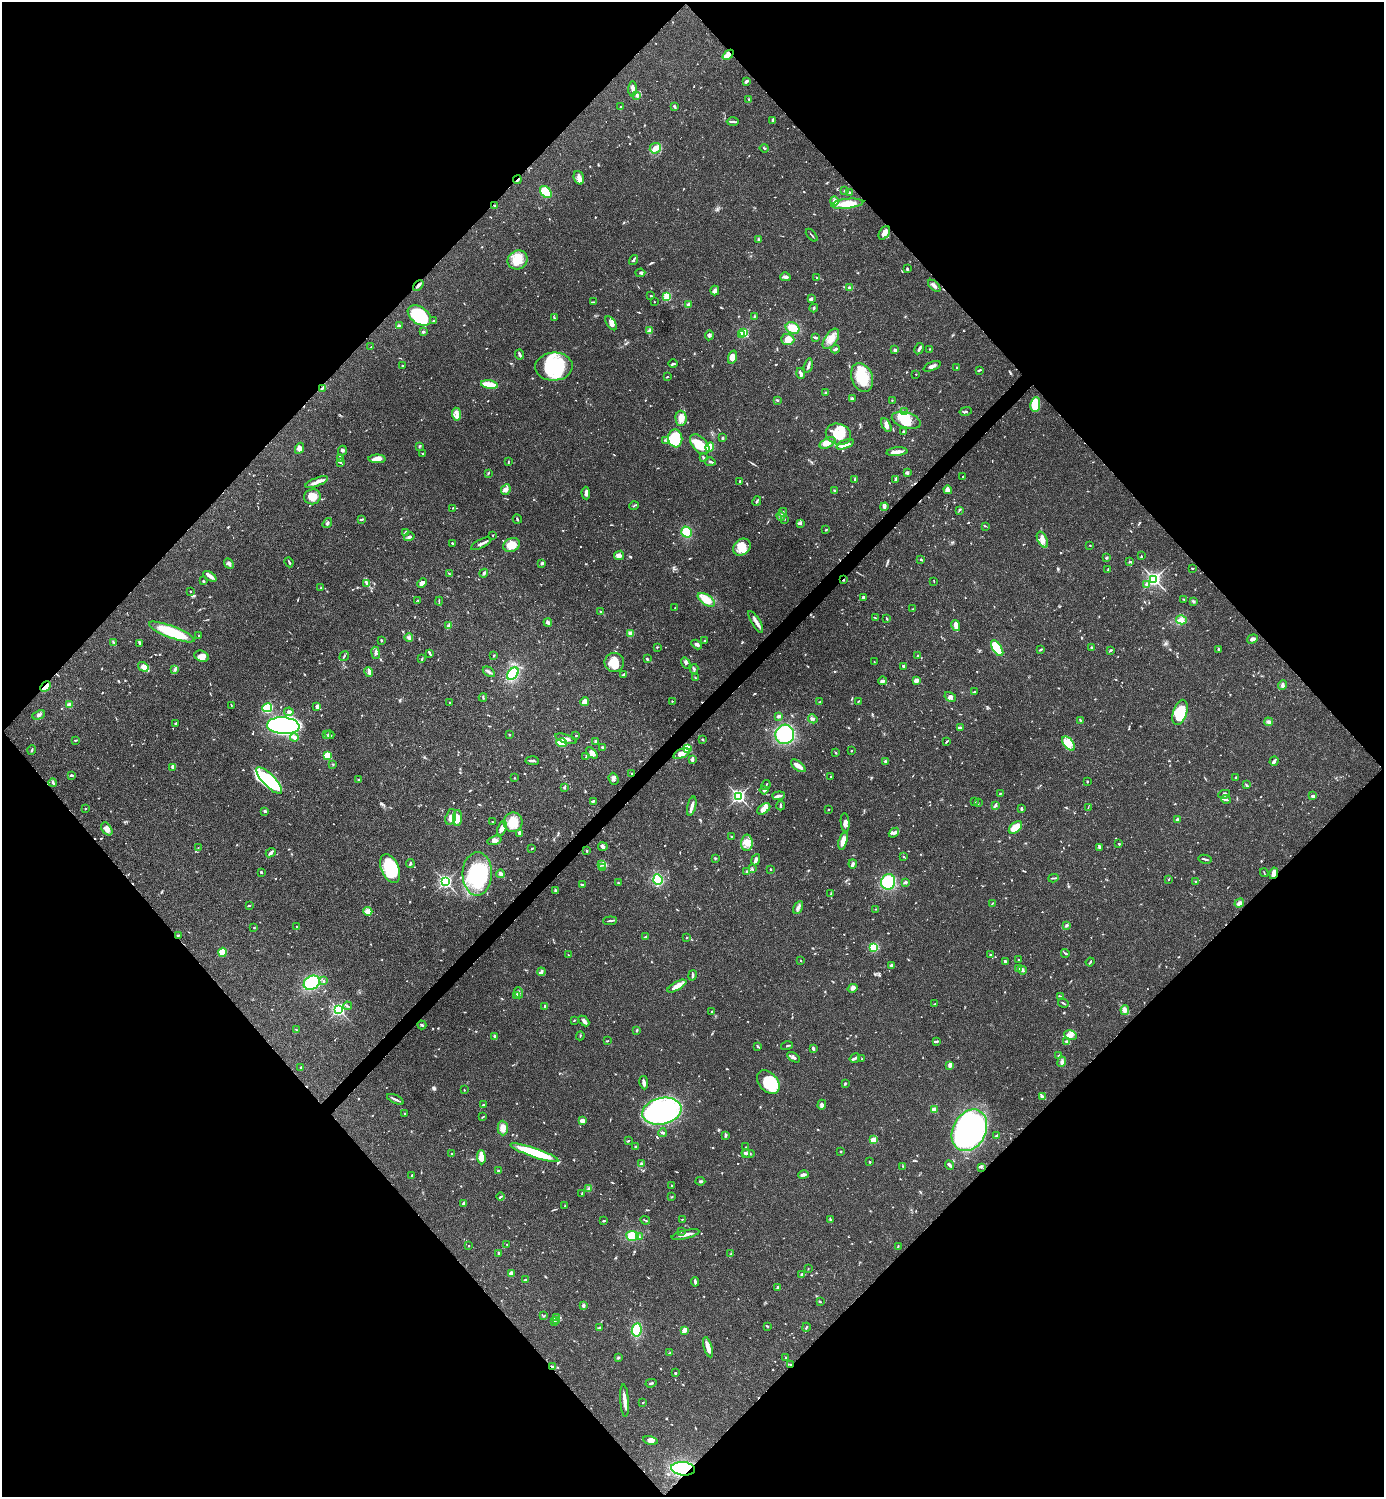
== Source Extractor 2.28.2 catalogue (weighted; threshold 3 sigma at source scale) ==
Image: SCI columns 300-5826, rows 2-5981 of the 5984 x 5985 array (HDU 1 of 3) = the unmasked area's bounding box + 8 px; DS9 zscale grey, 4 x 4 block average (1 PNG px = mean of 4 x 4 image px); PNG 1386 x 1499 px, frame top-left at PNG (2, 2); each listed source drawn as its Kron ellipse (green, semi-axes under 4 px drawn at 4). Shown black and unused: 51% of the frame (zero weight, under 3 of 4 exposures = <1% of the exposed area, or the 3 px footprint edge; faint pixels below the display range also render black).
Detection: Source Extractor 2.28.2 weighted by HDU 2 'WHT'. Background 0.0386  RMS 0.0026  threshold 0.0118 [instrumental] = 3 sigma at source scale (4.5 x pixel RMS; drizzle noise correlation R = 1.50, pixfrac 1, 0.05/0.05 arcsec/px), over >= 5 px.
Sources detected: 1108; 9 too faint to see at this stretch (4 x 4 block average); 8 inside a brighter object's white glare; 10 cosmic-ray / hot-pixel residue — neither listed nor drawn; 26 coinciding with a brighter row at this scale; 85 inside a brighter listed object's ellipse — not listed separately; of the other 970, all 500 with FLUX_AUTO >= 1.04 (the completeness limit of this list) listed and drawn (470 fainter detections not listed), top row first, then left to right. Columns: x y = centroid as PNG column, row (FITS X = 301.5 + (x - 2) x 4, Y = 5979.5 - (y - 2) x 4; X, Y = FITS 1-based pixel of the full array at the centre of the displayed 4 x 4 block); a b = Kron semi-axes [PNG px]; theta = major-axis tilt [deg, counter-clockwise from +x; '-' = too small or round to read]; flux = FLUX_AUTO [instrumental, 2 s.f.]
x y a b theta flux
728 55 6 3 40 21
746 81 3 2 - 5.4
633 89 7 4 88 5.4
637 95 3 2 - 2.3
749 99 3 2 - 1.4
621 107 2 2 - 1.9
674 107 3 2 - 2.7
773 120 3 2 - 3.7
733 122 6 2 1 2.6
655 148 6 5 - 8.8
764 148 4 2 - 2
579 178 7 5 -71 7.3
517 180 4 2 - 2.7
845 191 2 2 - 5.8
546 192 7 5 -48 43
850 192 3 2 - 1.8
834 201 5 3 - 7.1
847 204 16 5 6 30
495 205 4 2 - 2.3
884 233 7 5 58 11
812 235 7 2 -50 1.9
759 240 4 2 - 1.8
518 260 10 9 - 26
633 260 5 2 - 3.1
907 269 3 2 - 2.5
640 273 5 3 - 2.6
785 277 5 3 - 4.6
817 278 2 2 - 2
418 285 6 2 44 3.9
934 286 7 3 -44 5.2
850 288 4 3 - 6.5
715 291 5 4 - 4.4
651 296 2 2 - 4.9
667 296 2 2 - 63
811 299 3 2 - 4.3
593 302 3 2 - 1.2
654 302 2 2 - 1
688 305 3 3 - 5.1
814 308 4 2 - 2.1
419 316 13 8 -36 94
754 317 2 2 - 1.3
554 318 4 2 - 1.7
433 321 3 2 - 1.6
611 323 8 3 -57 6.5
399 325 3 2 - 2.1
793 328 7 5 -24 24
649 330 4 3 - 2.7
423 332 2 2 - 12
744 333 2 2 - 150
742 334 2 2 - 14
709 335 5 3 - 3
816 338 3 3 - 2
788 339 7 5 -3 18
831 339 11 6 56 16
371 347 2 2 - 1.3
835 349 4 2 - 3.8
919 349 6 2 61 5.2
930 349 2 2 - 1.4
895 350 2 2 - 14
520 354 5 2 - 3.9
732 357 7 4 73 13
673 364 5 2 - 2.4
402 366 3 2 - 1.1
808 366 7 2 75 4.4
932 366 9 3 24 5.9
554 367 19 14 3 120
957 368 2 2 - 2
979 370 4 2 - 2.2
801 373 5 2 - 5.3
916 374 2 2 - 2.2
667 377 3 2 - 1.2
862 377 15 10 -69 51
489 385 8 2 -10 55
322 388 4 2 - 2
826 393 2 2 - 2.2
852 399 4 2 - 4.6
777 400 3 2 - 1.8
892 400 3 2 - 1.2
1035 404 7 5 83 55
966 411 6 2 14 2.7
905 412 2 2 - 1.5
457 414 6 3 -85 6.7
681 418 7 5 -89 14
906 420 15 7 -17 26
886 425 7 4 -61 6.4
903 432 3 2 - 1.8
838 434 13 10 -20 43
675 438 9 7 -82 67
723 438 3 2 - 2.3
666 441 2 2 - 1.3
828 443 8 5 29 13
700 444 12 7 -46 35
845 444 9 4 24 11
420 446 3 2 - 1.3
710 447 5 4 - 22
300 448 6 3 64 4.6
342 450 5 3 - 3.5
897 452 10 2 6 15
423 454 3 2 - 1.5
340 458 3 2 - 1.2
704 458 3 2 - 2.3
377 459 8 4 1 14
508 462 4 2 - 1.1
710 462 5 2 - 4.7
340 463 2 2 - 2.1
488 473 4 2 - 1.3
907 473 3 2 - 4.2
963 477 2 2 - 1
855 479 3 2 - 3.1
896 479 3 2 - 1.5
740 481 3 2 - 2
317 482 12 3 21 9.9
506 490 5 4 - 6.4
834 490 3 2 - 1.8
948 490 4 4 - 8.3
586 493 6 3 -87 5.9
312 497 8 7 - 15
757 501 5 2 - 2.7
634 506 5 2 - 1.4
884 507 4 2 - 1.7
453 508 2 2 - 1.3
959 510 3 2 - 1.7
783 512 4 3 - 2.7
781 516 5 3 - 3.8
362 519 3 2 - 2.6
517 519 4 2 - 1.6
785 519 3 2 - 1.1
327 523 5 3 - 3.2
800 523 4 2 - 2
985 526 3 2 - 1.1
826 530 3 2 - 1.1
405 532 3 2 - 2
686 532 6 5 - 32
493 535 2 2 - 1.2
409 537 5 3 - 3.3
1042 540 8 4 -64 10
452 543 2 2 - 2
481 544 11 2 27 5.9
512 545 8 6 25 27
1090 545 2 2 - 1.1
742 547 9 7 40 22
619 555 5 4 - 7.5
1141 556 3 2 - 1.1
1107 558 2 2 - 3
921 559 3 2 - 1.6
289 562 5 2 - 2
1130 562 3 2 - 1.9
229 563 5 3 - 4.2
542 563 3 2 - 4
1192 568 2 2 - 1.8
1108 570 4 2 - 1.8
484 573 4 3 - 3.3
449 574 3 2 - 1.3
210 576 7 3 -30 5.3
1154 579 2 2 - 420
843 580 3 2 - 2.2
204 581 3 2 - 1.1
934 581 2 2 - 1.3
422 583 5 4 - 7.3
366 584 4 3 - 2.4
1146 584 3 2 - 3.5
321 588 2 2 - 1.5
190 591 2 2 - 1.2
863 597 3 2 - 2.9
1184 599 3 2 - 1.3
418 600 2 2 - 2.4
706 600 10 5 -34 25
439 601 4 2 - 1.2
1193 601 3 3 - 2.1
675 607 2 2 - 1.1
912 609 2 2 - 1.3
601 612 4 2 - 1.6
875 617 3 2 - 1.3
887 619 3 2 - 1.3
1181 620 5 4 - 6.4
548 622 4 3 - 4.9
756 622 12 3 -59 8.7
956 625 5 2 - 18
448 626 3 3 - 2.4
172 632 24 6 -21 79
630 633 4 3 - 4.4
199 636 2 2 - 2.2
409 638 4 3 - 3.1
1252 639 6 3 19 5.3
381 640 2 2 - 2.9
705 641 2 2 - 2.2
114 642 3 2 - 1.6
140 643 4 2 - 2.4
697 645 6 3 -32 4.5
657 647 2 2 - 1.5
997 648 9 4 -57 92
1091 648 3 2 - 1.6
1040 650 4 2 - 2.1
1110 650 3 2 - 1.4
1218 650 4 2 - 1.6
376 653 6 2 -81 3
429 653 4 2 - 2.6
494 655 3 2 - 1.3
202 656 7 5 -23 7.4
344 656 5 2 - 1.7
917 656 2 2 - 1.4
422 659 3 2 - 1.4
647 659 2 2 - 3.1
614 662 10 9 - 28
874 662 2 2 - 1.4
686 663 6 3 -59 3.8
903 666 3 3 - 1.9
143 667 5 3 - 16
175 669 4 3 - 3
694 669 5 3 - 2.6
369 672 5 3 - 5.2
489 672 7 2 -34 4
513 674 7 4 48 55
624 675 3 3 - 2.1
696 678 4 2 - 1.2
916 680 4 2 - 8.1
883 681 4 3 - 5.6
1282 685 5 3 - 4
45 687 6 3 47 12
974 692 3 2 - 1.7
483 697 4 2 - 1.5
950 697 6 4 -30 5.9
672 701 2 2 - 2.2
858 701 3 2 - 1.1
449 702 2 2 - 1.7
585 702 4 4 - 11
820 702 3 2 - 1.2
69 705 2 2 - 54
231 705 3 2 - 1.1
317 706 3 2 - 5.7
267 708 5 4 - 81
289 712 4 3 - 5.8
1180 712 13 7 71 58
39 715 6 3 22 3.3
779 716 3 2 - 4.3
813 719 5 3 - 3.5
1080 720 3 2 - 1.1
1268 722 4 3 - 4.2
176 724 4 2 - 3.4
283 726 16 8 -4 600
960 728 4 2 - 2.3
785 734 9 9 - 110
326 735 2 2 - 1.1
330 735 5 2 - 2.9
509 735 2 2 - 1.1
576 736 2 2 - 1.4
294 737 4 3 - 5.9
566 739 11 3 -18 7.3
702 739 2 2 - 1.8
75 740 3 2 - 1.3
596 741 2 2 - 4.4
947 741 3 2 - 1.4
561 743 5 3 - 37
1069 744 8 4 -51 12
602 747 3 2 - 2
687 748 4 3 - 60
32 750 5 2 - 1.9
851 751 2 2 - 1.7
592 753 7 4 -44 8.6
836 753 2 2 - 1.2
681 754 9 4 21 14
328 755 4 3 - 35
586 757 4 2 - 1.6
692 759 4 2 - 3.6
532 761 6 2 -4 4.1
885 761 3 2 - 2.6
1274 761 5 2 - 4.8
333 764 2 2 - 1.1
798 766 8 3 -38 15
173 767 4 2 - 9.1
631 774 3 2 - 1.5
71 775 3 2 - 3.5
831 777 2 2 - 1.8
514 778 2 2 - 1.1
1235 778 4 2 - 1.3
613 779 6 5 - 4.9
359 780 3 2 - 1.8
269 781 17 6 -46 65
1087 781 2 2 - 1.4
53 783 4 3 - 2.4
766 785 5 2 - 2.1
1246 785 4 2 - 1.7
564 788 3 2 - 1.6
764 790 4 2 - 1.8
1000 794 2 2 - 1.4
1224 794 6 3 10 3.7
739 796 2 2 - 390
779 796 6 2 5 5.6
1313 796 3 2 - 4.1
1226 799 5 2 - 2.7
593 801 4 2 - 2.4
975 802 2 2 - 1.1
978 802 3 2 - 1.4
996 805 4 3 - 2.3
692 806 10 2 75 8.1
781 806 5 2 - 2.1
1088 807 3 2 - 1.1
85 809 2 2 - 1.2
764 809 7 4 35 15
829 809 2 2 - 1.2
1021 809 3 2 - 2.9
265 811 3 2 - 3.4
451 817 8 5 73 12
457 818 8 4 88 18
1177 819 4 2 - 2.4
493 822 3 2 - 1.2
513 822 9 9 - 34
845 822 9 4 -84 7.7
1015 827 8 5 41 30
502 828 8 4 71 9.3
107 829 7 4 -54 11
519 833 4 2 - 6
894 833 6 3 39 4.9
731 836 2 2 - 1.1
494 840 7 4 16 6.9
843 841 9 3 73 18
747 843 8 6 88 14
1119 844 2 2 - 2.1
603 847 5 4 - 4.1
1099 847 4 2 - 2
198 848 3 2 - 1.2
531 848 3 2 - 1.1
587 851 2 2 - 2
271 853 5 2 - 4.5
904 857 3 2 - 1.1
715 858 3 2 - 1.1
1205 859 7 2 -12 2.9
756 860 6 3 65 6
410 864 4 2 - 2.7
602 864 3 3 - 3.4
853 864 4 2 - 4.9
602 867 2 2 - 1.1
390 868 15 9 -66 70
752 869 4 2 - 1.4
770 869 2 2 - 1.3
261 872 3 2 - 1.6
747 872 3 2 - 2.3
1264 873 4 2 - 1.2
1274 873 6 2 75 14
477 874 21 15 89 130
501 874 4 3 - 5.1
1053 878 5 2 - 1.8
1169 879 3 2 - 1.2
658 880 5 4 - 59
1196 881 2 2 - 1.1
446 882 3 2 - 330
618 882 2 2 - 1.1
888 882 8 7 - 78
905 882 4 2 - 4
582 885 4 2 - 2.8
555 890 2 2 - 1.9
831 894 3 2 - 1.3
992 903 3 2 - 1.5
1239 903 5 3 - 6.7
249 906 3 2 - 1.5
798 907 7 3 64 4.7
876 909 2 2 - 1
368 911 4 4 - 13
610 921 7 2 4 2.8
1066 925 3 2 - 2.8
297 927 3 2 - 2.1
254 928 2 2 - 1.3
178 935 3 2 - 1.5
646 937 4 3 - 2.1
687 938 2 2 - 3.9
874 947 4 4 - 37
222 952 4 3 - 35
1065 953 4 2 - 1.8
568 955 2 2 - 1.2
990 955 2 2 - 1.3
801 960 2 2 - 1.1
1019 960 2 2 - 2.7
1005 961 2 2 - 3
1090 962 4 2 - 1.7
891 965 2 2 - 4.2
1019 968 3 3 - 4.9
1022 970 4 2 - 4.3
541 972 4 2 - 3.5
692 975 5 2 - 2.4
324 981 2 2 - 1.7
312 983 8 6 31 110
677 986 10 4 30 12
853 988 5 3 - 4.2
519 993 6 3 -66 3.7
517 996 2 2 - 1.2
1060 996 4 2 - 2
1063 1003 5 2 - 1.9
935 1004 3 2 - 1.2
348 1006 4 2 - 1.4
545 1006 3 2 - 1.8
339 1009 2 2 - 320
1125 1010 5 4 - 5.1
712 1011 2 2 - 1.1
574 1021 2 2 - 1.4
584 1021 6 3 -44 5
422 1025 4 2 - 1.9
297 1030 3 2 - 1.1
637 1030 2 2 - 2.3
1070 1035 6 5 - 8
495 1036 3 2 - 2.9
580 1036 4 2 - 1.4
607 1041 3 2 - 1.2
937 1041 3 2 - 2.2
1067 1042 3 3 - 2.8
758 1046 3 2 - 2.3
787 1046 6 2 15 1.9
813 1049 3 2 - 4.9
1059 1055 2 2 - 1.4
793 1057 7 3 -33 4.9
855 1058 5 2 - 3.5
862 1059 2 2 - 2
1062 1062 5 4 - 4.6
950 1065 4 3 - 6.1
301 1067 2 2 - 2.2
768 1082 13 9 -47 65
644 1083 7 2 -81 6.2
845 1084 3 2 - 2.2
464 1090 2 2 - 1.1
1042 1097 4 2 - 2.2
395 1099 9 2 -26 4.4
483 1105 4 2 - 2.3
822 1105 5 3 - 6.9
934 1110 2 2 - 47
662 1111 20 13 12 280
404 1113 2 2 - 1.3
483 1117 3 2 - 1.5
582 1121 3 3 - 7.5
503 1128 7 5 -88 14
969 1130 22 16 62 590
662 1133 4 2 - 2.9
726 1135 4 3 - 2.3
996 1136 4 2 - 4.8
873 1140 4 2 - 27
628 1141 2 2 - 1.9
636 1146 2 2 - 8.1
746 1147 3 2 - 1.3
841 1152 2 2 - 1.2
452 1153 3 2 - 2.3
534 1153 25 4 -19 110
745 1153 3 2 - 4
748 1153 6 2 -10 3.5
481 1157 7 3 -86 27
870 1162 2 2 - 1.6
641 1164 4 3 - 4.6
949 1165 5 3 - 3.1
903 1166 3 2 - 1.1
981 1167 3 2 - 2.1
498 1171 3 2 - 2.4
803 1174 5 3 - 4.2
411 1175 2 2 - 1.4
700 1181 5 2 - 2.1
672 1186 2 2 - 1.9
589 1188 3 2 - 2.4
582 1193 3 2 - 1.6
501 1197 4 2 - 2
672 1197 3 2 - 1.1
463 1204 3 2 - 1.2
565 1206 3 2 - 1.2
682 1219 2 2 - 1.1
830 1219 2 2 - 1.2
645 1220 5 2 - 1.7
604 1221 3 2 - 1.9
681 1231 3 2 - 1.1
686 1234 14 2 13 11
633 1236 6 5 - 36
639 1237 3 2 - 1.8
507 1244 2 2 - 1.1
469 1246 2 2 - 2.3
898 1246 3 2 - 1.2
498 1253 3 2 - 1.7
731 1254 3 2 - 1.3
808 1269 2 2 - 1.2
511 1273 4 3 - 6.9
802 1274 3 2 - 3.7
525 1280 3 2 - 6.6
695 1282 4 2 - 4.4
778 1288 4 2 - 4.7
820 1302 3 2 - 1.5
583 1306 3 3 - 2.9
544 1316 2 2 - 1.1
556 1317 3 2 - 1.9
556 1320 3 2 - 1.6
554 1321 2 2 - 1.5
767 1326 3 2 - 1.4
806 1327 4 2 - 1.7
599 1328 4 2 - 2
637 1330 7 5 82 43
685 1330 3 3 - 11
708 1347 10 3 -73 13
670 1353 3 2 - 1.2
618 1358 3 2 - 2
785 1358 2 2 - 1.2
790 1364 2 2 - 1.4
553 1367 3 2 - 3.1
675 1373 2 2 - 5.9
651 1383 5 2 - 2.1
625 1401 16 2 -86 13
642 1403 2 2 - 1.2
651 1440 7 4 -10 7
683 1469 12 6 -4 150
Overlapping masked pixels (flux is a lower limit): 11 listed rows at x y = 728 55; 517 180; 495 205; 418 285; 322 388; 843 580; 45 687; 1274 873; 790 1364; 553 1367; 683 1469
Diffuse or blended objects may show on this block-average render without a row.